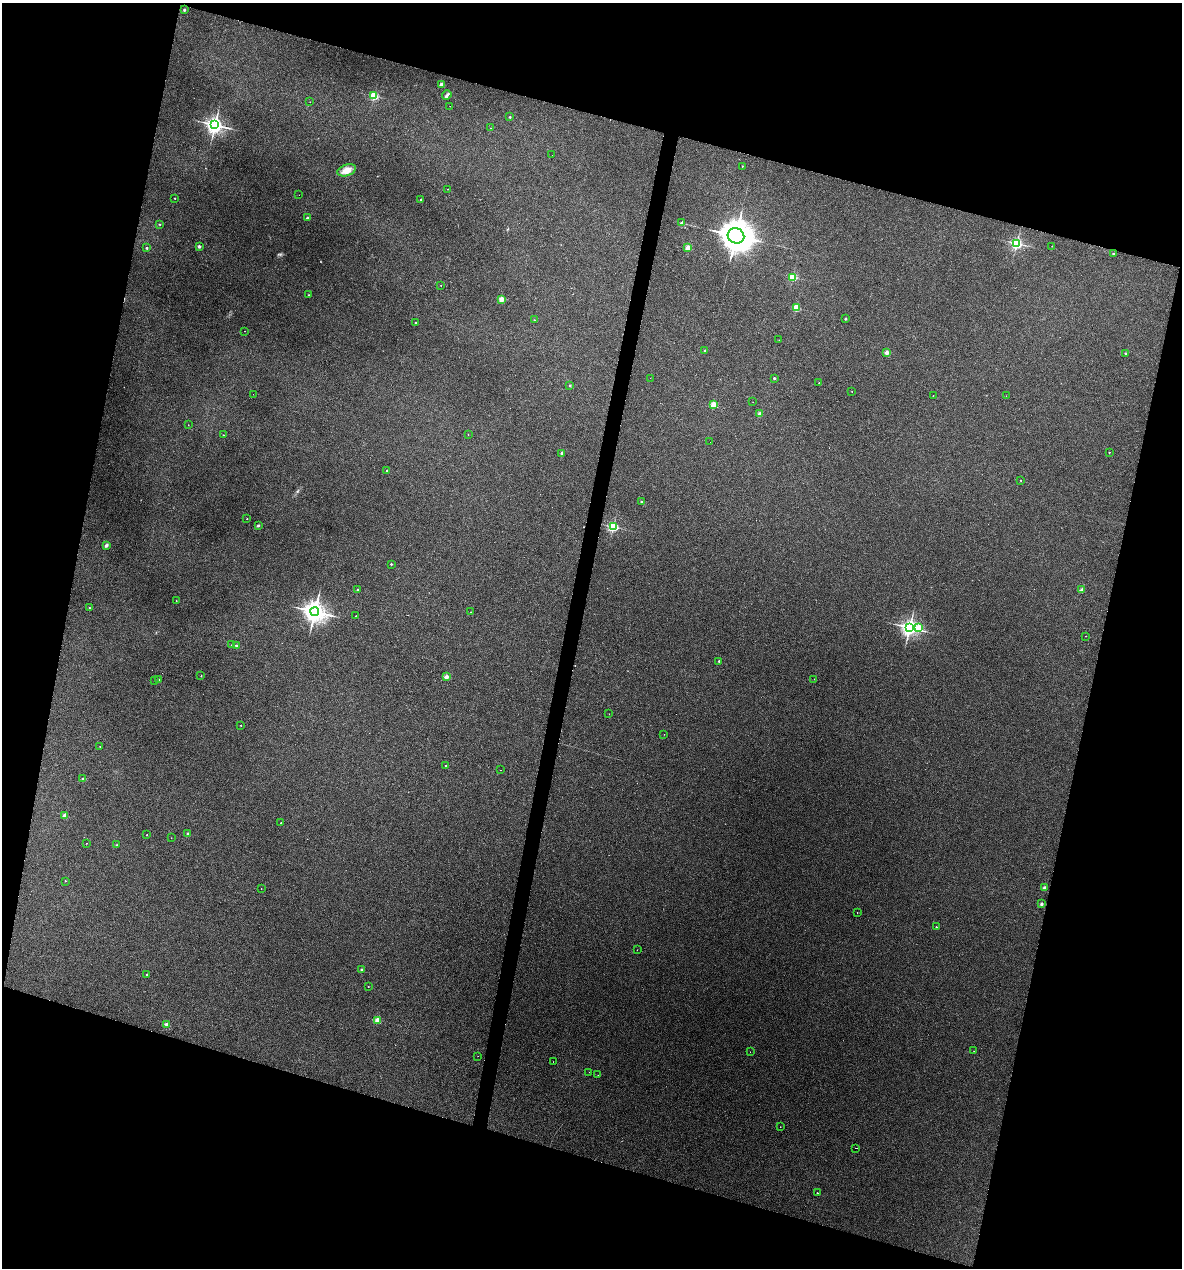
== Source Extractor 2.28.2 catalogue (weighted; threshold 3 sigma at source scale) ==
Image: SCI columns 244-4960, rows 1-5063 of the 5084 x 5064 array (HDU 1 of 3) = the unmasked area's bounding box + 8 px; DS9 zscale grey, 4 x 4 block average (1 PNG px = mean of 4 x 4 image px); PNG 1184 x 1270 px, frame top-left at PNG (2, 3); each listed source drawn as its Kron ellipse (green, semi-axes under 4 px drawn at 4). Shown black and unused: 32% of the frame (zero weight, under 3 of 4 exposures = <1% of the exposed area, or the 3 px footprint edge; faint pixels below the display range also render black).
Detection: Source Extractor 2.28.2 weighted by HDU 2 'WHT'. Background 0.0888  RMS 0.0058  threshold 0.026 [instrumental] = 3 sigma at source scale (4.5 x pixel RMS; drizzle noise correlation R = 1.50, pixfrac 1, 0.05/0.05 arcsec/px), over >= 5 px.
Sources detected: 125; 1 too faint to see at this stretch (4 x 4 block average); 7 cosmic-ray / hot-pixel residue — neither listed nor drawn; the other 117 listed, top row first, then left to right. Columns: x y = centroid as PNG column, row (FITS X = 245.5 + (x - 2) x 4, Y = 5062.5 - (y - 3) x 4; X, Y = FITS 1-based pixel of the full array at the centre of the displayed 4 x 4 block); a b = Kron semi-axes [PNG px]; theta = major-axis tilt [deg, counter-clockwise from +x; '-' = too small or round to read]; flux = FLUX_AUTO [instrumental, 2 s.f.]
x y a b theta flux
184 10 3 2 - 3
442 84 2 2 - 52
447 95 5 2 - 8.5
374 96 2 2 - 270
310 102 2 2 - 1.1
450 106 2 2 - 0.57
510 117 2 2 - 7.5
215 125 3 3 - 1200
490 128 2 2 - 0.78
552 155 2 2 - 0.45
742 166 2 2 - 2.4
347 170 9 5 19 29
448 189 2 2 - 1.1
299 195 2 2 - 0.43
175 198 2 2 - 4.9
420 200 2 2 - 6
307 218 2 2 - 13
682 223 2 2 - 38
160 224 2 2 - 5.2
736 236 8 7 - 5500
1017 243 2 2 - 620
199 246 2 2 - 24
1052 246 2 2 - 0.6
147 248 2 2 - 11
688 248 2 2 - 87
1113 254 2 2 - 8.5
793 277 2 2 - 270
441 285 2 2 - 1.1
309 295 2 2 - 1.5
501 299 2 2 - 99
796 308 2 2 - 200
845 319 2 2 - 16
535 320 2 2 - 0.96
415 323 2 2 - 4.9
245 331 2 2 - 1
779 340 2 2 - 0.47
705 350 2 2 - 11
887 352 2 2 - 55
1125 353 2 2 - 5.5
650 378 2 2 - 0.51
774 378 2 2 - 17
819 383 2 2 - 1.3
570 385 2 2 - 12
852 391 2 2 - 0.95
253 394 2 2 - 0.53
933 396 2 2 - 1.8
1006 396 2 2 - 0.6
753 402 2 2 - 0.5
713 405 2 2 - 160
760 414 2 2 - 42
188 425 2 2 - 1.4
468 434 2 2 - 0.87
223 435 2 2 - 4
710 442 2 2 - 5.9
1109 452 2 2 - 4.7
562 453 2 2 - 27
387 470 2 2 - 10
1021 480 2 2 - 3
641 502 2 2 - 9.6
247 519 2 2 - 3.1
258 526 3 2 - 3.3
613 527 2 2 - 520
106 545 3 2 - 6.5
391 564 2 2 - 5.5
357 590 2 2 - 13
1082 590 2 2 - 57
176 601 2 2 - 1.4
89 608 2 2 - 2.9
315 612 4 4 - 2500
471 612 2 2 - 0.56
356 616 2 2 - 2.8
909 627 3 3 - 1200
918 628 2 2 - 110
1086 636 2 2 - 1.5
232 645 2 2 - 4.2
236 645 2 2 - 8.4
719 661 2 2 - 5
201 676 2 2 - 2.8
446 677 2 2 - 50
814 679 2 2 - 1.5
155 680 2 2 - 0.65
158 680 2 2 - 12
609 714 2 2 - 0.87
241 725 2 2 - 2.8
664 734 2 2 - 0.57
100 746 2 2 - 3.4
445 766 2 2 - 4.5
500 770 2 2 - 0.9
83 779 2 2 - 12
64 816 2 2 - 65
281 823 2 2 - 1.5
188 834 2 2 - 19
147 835 2 2 - 2.7
171 838 2 2 - 0.89
86 843 2 2 - 2.1
117 845 2 2 - 2.8
65 881 2 2 - 1.6
1045 888 2 2 - 40
261 889 2 2 - 1.5
1041 904 2 2 - 26
857 913 2 2 - 0.93
936 927 2 2 - 3.3
637 950 2 2 - 0.71
361 970 2 2 - 21
146 974 2 2 - 4.4
368 987 2 2 - 2.2
378 1020 2 2 - 110
166 1024 2 2 - 30
974 1051 2 2 - 0.62
750 1052 2 2 - 0.44
478 1056 2 2 - 0.48
553 1062 2 2 - 1.6
589 1072 2 2 - 0.76
598 1075 2 2 - 0.59
780 1127 2 2 - 0.83
856 1148 2 2 - 120
817 1193 2 2 - 3.2
Diffuse or blended objects may show on this block-average render without a row.